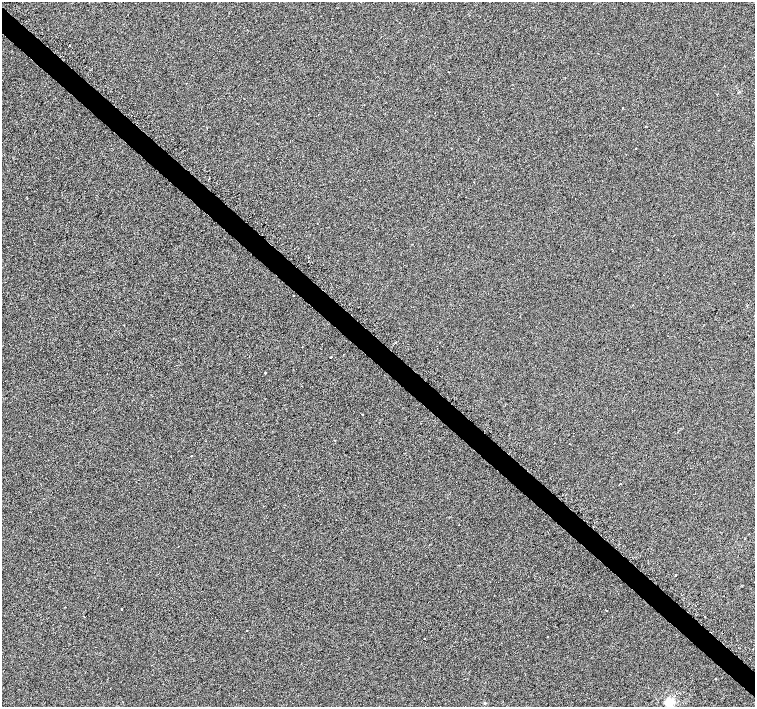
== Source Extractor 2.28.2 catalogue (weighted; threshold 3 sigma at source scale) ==
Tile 11 of 4 x 4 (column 3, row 3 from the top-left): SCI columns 3016-4520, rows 1661-3069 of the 6080 x 6080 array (HDU 1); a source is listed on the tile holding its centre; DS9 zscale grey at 2 x 2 block average (1 PNG px = mean of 2 x 2 image px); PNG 757 x 709 px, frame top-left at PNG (2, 2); no overlay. Shown black and unused: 4% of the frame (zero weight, under 2 of 3 exposures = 3% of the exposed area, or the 3 px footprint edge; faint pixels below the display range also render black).
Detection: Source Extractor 2.28.2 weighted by HDU 2 'WHT'; one run over the whole footprint, this tile lists its part. Background 0.0012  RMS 0.012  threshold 0.0537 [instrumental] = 3 sigma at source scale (4.5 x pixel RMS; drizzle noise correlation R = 1.50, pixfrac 1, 0.0396/0.0396 arcsec/px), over >= 5 px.
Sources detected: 31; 10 cosmic-ray / hot-pixel residue — not listed; the other 21 listed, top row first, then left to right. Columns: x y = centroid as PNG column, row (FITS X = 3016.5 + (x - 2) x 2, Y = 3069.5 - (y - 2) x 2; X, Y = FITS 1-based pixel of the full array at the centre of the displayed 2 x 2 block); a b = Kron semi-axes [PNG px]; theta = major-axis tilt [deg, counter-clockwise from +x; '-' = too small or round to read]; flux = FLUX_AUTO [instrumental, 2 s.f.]
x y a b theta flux
70 45 2 2 - 2.1
602 180 2 2 - 1.4
474 182 2 2 - 0.86
293 295 2 2 - 7.3
124 325 2 2 - 5
344 354 2 2 - 1
331 357 2 2 - 8.3
265 373 2 2 - 20
362 414 2 2 - 11
335 440 2 2 - 1.1
191 456 2 2 - 8.2
621 483 2 2 - 15
749 534 2 2 - 1.3
675 575 2 2 - 1.2
122 609 2 2 - 8.4
607 610 2 2 - 6.6
246 630 2 2 - 6.1
424 639 2 2 - 8.6
716 679 2 2 - 5
669 702 3 3 - 280
484 703 2 2 - 4.6
Diffuse or blended objects may show on this block-average render without a row.